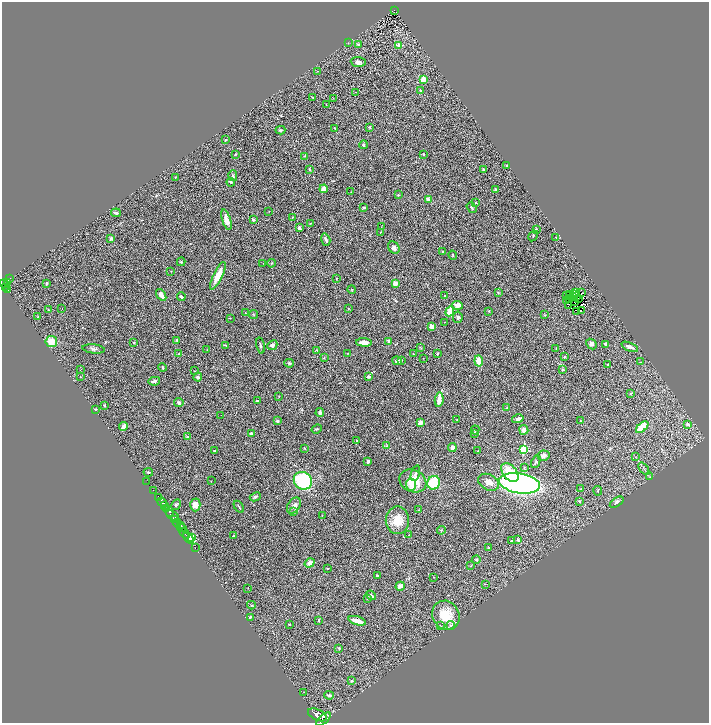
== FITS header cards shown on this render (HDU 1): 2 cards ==
NAXIS1  =                 1414
NAXIS2  =                 1441

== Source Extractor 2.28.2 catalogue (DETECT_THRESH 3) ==
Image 1414 x 1441 px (HDU 1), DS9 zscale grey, zoomed out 1/2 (1 PNG px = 2 x 2 image px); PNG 711 x 725 px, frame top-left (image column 2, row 1441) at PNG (2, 2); each listed source drawn as its Kron ellipse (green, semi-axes under 4 px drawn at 4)
Background 0.798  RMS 0.079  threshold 0.238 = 3 sigma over >= 5 px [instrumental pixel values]
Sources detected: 285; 44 cannot appear on this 1/2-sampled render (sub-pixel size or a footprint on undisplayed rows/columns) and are neither listed nor drawn; the other 241 listed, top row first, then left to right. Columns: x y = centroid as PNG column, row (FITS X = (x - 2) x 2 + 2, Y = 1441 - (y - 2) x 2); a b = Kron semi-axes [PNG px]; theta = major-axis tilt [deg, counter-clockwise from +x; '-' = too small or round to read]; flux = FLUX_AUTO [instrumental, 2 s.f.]
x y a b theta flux
395 10 4 2 - 99
348 43 3 2 - 5.6
358 44 4 3 - 27
399 45 2 2 - 180
358 62 7 5 -5 58
317 71 2 2 - 5.8
423 79 4 4 - 110
420 91 3 2 - 10
355 92 2 1 - 12
312 97 2 2 - 9.8
333 98 3 1 - 4.1
326 105 2 2 - 15
369 127 4 3 - 20
335 128 3 2 - 11
280 130 5 3 - 22
226 140 2 2 - 16
363 145 4 3 - 23
235 154 4 2 - 10
423 154 2 2 - 11
304 156 3 2 - 9.6
507 165 3 2 - 14
483 169 3 2 - 10
310 170 4 3 - 18
233 176 5 4 - 25
175 178 2 2 - 6.2
231 182 4 3 - 21
324 189 4 3 - 84
495 189 3 3 - 15
351 192 3 2 - 5.4
398 195 3 3 - 11
428 199 4 3 - 29
475 203 3 2 - 6
364 208 3 3 - 21
472 208 6 2 -54 12
269 211 2 1 - 5.2
116 213 5 3 - 55
292 217 2 2 - 6.2
226 220 11 4 -71 100
253 220 4 3 - 30
311 223 4 2 - 9
381 227 2 2 - 6.6
299 228 4 3 - 34
536 229 3 2 - 15
380 232 3 2 - 7.6
533 236 6 2 59 12
556 237 2 2 - 11
111 238 3 3 - 36
326 240 6 3 -73 34
394 248 6 5 - 60
443 252 3 3 - 13
453 255 5 2 - 10
181 262 4 4 - 15
263 263 2 1 - 4.5
271 263 4 2 - 8.7
171 271 3 2 - 7.7
218 276 15 4 64 200
337 278 3 2 - 6.7
9 279 4 1 - 57
7 282 4 3 - 310
4 283 5 3 - 610
46 283 3 2 - 27
395 283 3 3 - 110
6 287 3 2 - 200
7 290 4 2 - 170
352 290 4 3 - 13
498 292 3 3 - 12
576 292 2 1 - 2.3
582 293 2 1 - 9.6
161 295 6 4 -56 86
567 295 2 1 - 5.5
569 295 3 1 - 3.3
575 295 3 1 - 10
444 296 3 3 - 14
181 297 4 2 - 36
576 297 2 1 - 5.9
579 298 2 1 - 3.2
569 299 3 1 - 1.9
566 301 2 1 - 5.7
575 302 2 1 - 1
458 305 5 4 - 110
568 306 2 1 - 5.6
62 308 2 1 - 4.4
349 308 3 2 - 5.6
48 310 3 3 - 13
450 311 5 4 - 240
489 311 3 2 - 11
581 311 2 1 - 10
577 312 3 2 - 3.6
246 313 3 2 - 8.6
253 315 5 3 - 16
545 315 3 2 - 8.3
38 317 3 2 - 5.4
458 317 6 4 82 43
230 318 3 1 - 4.1
445 322 2 2 - 5.4
432 326 4 3 - 100
177 340 4 3 - 18
51 341 6 5 - 220
389 341 4 3 - 41
134 342 3 2 - 12
364 342 8 4 -3 85
591 344 6 4 -42 31
606 344 4 3 - 37
225 345 4 2 - 9.2
260 345 8 2 -76 19
272 345 5 4 - 34
630 347 9 3 -21 72
420 348 4 2 - 6.9
94 349 11 4 -7 44
556 349 3 2 - 5.4
207 350 3 2 - 5.1
317 350 2 2 - 7
348 353 2 1 - 4.1
179 354 3 2 - 12
413 354 3 2 - 9.1
437 354 2 2 - 17
565 357 3 2 - 14
324 358 3 2 - 8.4
423 358 2 1 - 3.8
401 360 3 2 - 21
397 361 5 4 - 45
479 361 5 4 - 180
640 362 3 2 - 8.5
289 363 5 4 - 25
608 365 3 2 - 16
163 367 4 2 - 19
563 369 3 3 - 19
80 370 3 1 - 7.4
195 371 2 2 - 7.9
80 377 3 2 - 5.4
198 377 4 3 - 23
369 377 3 2 - 34
154 381 6 3 10 29
631 393 3 2 - 9.4
279 396 2 2 - 6.8
439 400 7 3 83 160
257 401 3 2 - 10
179 402 5 4 - 23
105 405 2 2 - 12
506 408 3 3 - 8.8
95 409 3 3 - 9.1
320 413 4 3 - 40
221 415 2 1 - 4
457 419 3 2 - 5.2
518 419 6 3 14 56
277 421 3 3 - 25
580 421 2 2 - 13
420 423 4 3 - 81
688 424 2 2 - 68
124 426 4 2 - 170
642 427 7 4 44 370
317 429 5 2 - 11
475 430 4 3 - 13
524 430 5 4 - 64
251 433 3 2 - 26
474 433 4 3 - 19
188 437 3 3 - 12
356 440 2 2 - 10
387 446 3 2 - 10
305 448 3 2 - 8.7
452 448 4 3 - 89
524 449 3 3 - 870
215 451 3 2 - 20
478 451 3 2 - 9.2
544 456 6 5 - 64
635 457 3 2 - 6.1
368 461 4 3 - 34
536 462 7 3 66 20
524 468 3 3 - 14
644 469 7 1 -51 15
148 472 5 3 - 19
415 473 8 4 72 27
510 473 11 7 -52 320
650 477 3 2 - 6.3
211 481 2 1 - 4.6
303 481 9 8 - 1100
413 481 14 11 -25 350
147 482 3 1 - 13
489 482 11 7 -26 110
434 483 7 6 - 440
519 483 21 10 -9 4300
411 485 6 5 - 62
581 488 3 2 - 8.7
153 490 2 1 - 30
598 491 5 2 - 13
158 497 2 2 - 240
255 497 6 4 25 30
579 501 3 3 - 15
162 502 4 2 - 1400
617 502 8 4 34 40
164 505 2 2 - 550
176 505 6 3 59 22
195 505 6 5 - 110
294 506 9 6 57 48
239 507 6 2 -57 15
167 509 3 2 - 790
419 510 2 2 - 6.9
169 511 6 3 -65 1700
293 512 2 2 - 60
173 515 7 3 -34 1000
322 515 2 1 - 5
174 519 3 1 - 340
397 520 14 11 89 240
177 523 4 3 - 550
180 525 4 2 - 310
182 528 5 2 - 340
441 530 4 3 - 15
185 533 6 2 -50 1600
409 535 2 2 - 9.8
233 536 2 2 - 10
188 538 6 3 -51 2000
192 538 3 2 - 480
512 540 2 2 - 12
518 540 4 3 - 30
196 548 3 1 - 45
489 548 3 2 - 8.4
476 559 4 4 - 23
310 563 5 4 - 65
471 566 3 3 - 9.6
327 568 3 2 - 11
377 575 3 2 - 17
434 577 2 2 - 4.6
485 584 3 2 - 6.9
400 586 5 3 - 89
248 588 2 1 - 4.8
371 595 5 2 - 36
368 598 3 3 - 21
251 605 4 3 - 13
446 615 15 13 -59 350
250 617 3 3 - 20
319 620 4 2 - 16
357 621 9 3 -16 150
289 624 2 2 - 8.7
451 625 4 3 - 14
440 626 3 2 - 7.9
339 648 4 3 - 17
352 681 3 2 - 19
304 692 2 2 - 5.4
329 695 5 4 - 25
317 715 10 5 -25 5000
323 719 9 4 42 4900
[44 sub-pixel or undisplayed-footprint detections neither listed nor drawn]